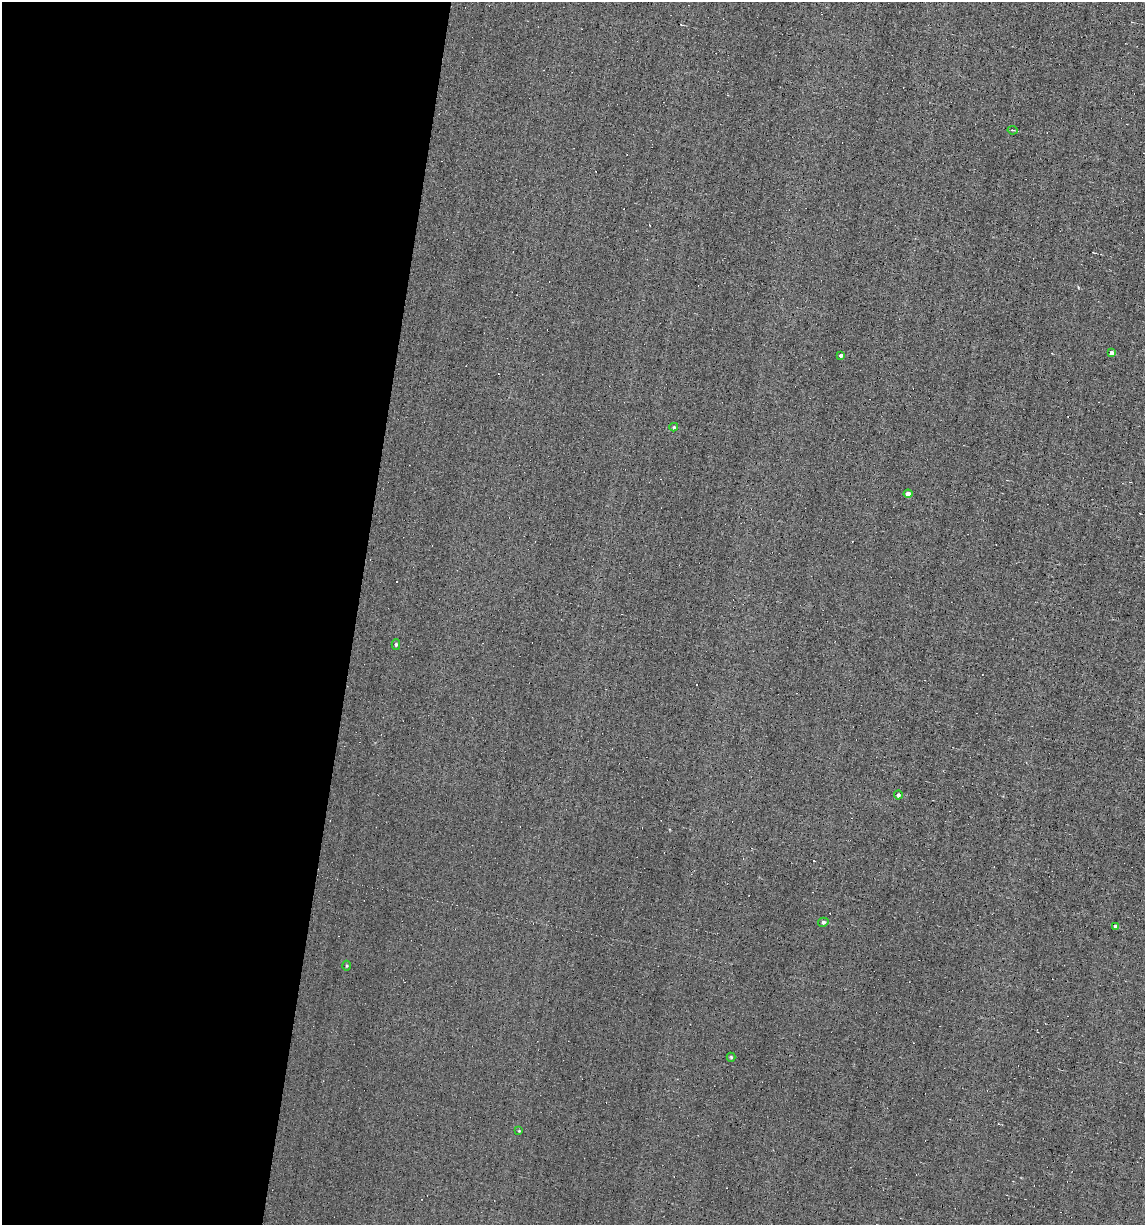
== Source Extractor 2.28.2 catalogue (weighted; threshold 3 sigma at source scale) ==
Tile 5 of 4 x 4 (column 1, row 2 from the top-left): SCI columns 116-1258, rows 2449-3671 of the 4919 x 4895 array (HDU 1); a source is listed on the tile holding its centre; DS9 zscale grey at full resolution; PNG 1147 x 1227 px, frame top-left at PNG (2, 2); each listed source drawn as its Kron ellipse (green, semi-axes under 4 px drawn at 4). Shown black and unused: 31% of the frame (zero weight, under 5 of 9 exposures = <1% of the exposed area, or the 3 px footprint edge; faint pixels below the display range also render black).
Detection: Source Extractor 2.28.2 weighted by HDU 2 'WHT'; one run over the whole footprint, this tile lists its part. Background 0.0012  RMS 0.038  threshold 0.157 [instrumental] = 3 sigma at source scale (4.09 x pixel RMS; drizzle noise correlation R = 1.36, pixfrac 0.8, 0.05/0.05 arcsec/px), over >= 5 px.
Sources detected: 20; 8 cosmic-ray / hot-pixel residue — neither listed nor drawn; the other 12 listed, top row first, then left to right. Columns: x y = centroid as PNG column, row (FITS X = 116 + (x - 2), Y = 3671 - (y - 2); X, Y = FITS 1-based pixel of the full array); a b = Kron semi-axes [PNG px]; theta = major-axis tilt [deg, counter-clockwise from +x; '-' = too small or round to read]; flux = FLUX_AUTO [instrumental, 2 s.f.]
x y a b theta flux
1012 130 5 3 - 3.5
1112 353 4 4 - 16
841 355 4 3 - 9.2
674 427 4 3 - 4.4
908 494 4 4 - 25
396 644 5 4 - 6.4
898 795 4 4 - 9.9
823 922 5 4 - 8.9
1116 926 4 3 - 12
346 966 5 3 - 3.7
731 1057 4 4 - 4.7
519 1131 4 4 - 2.9